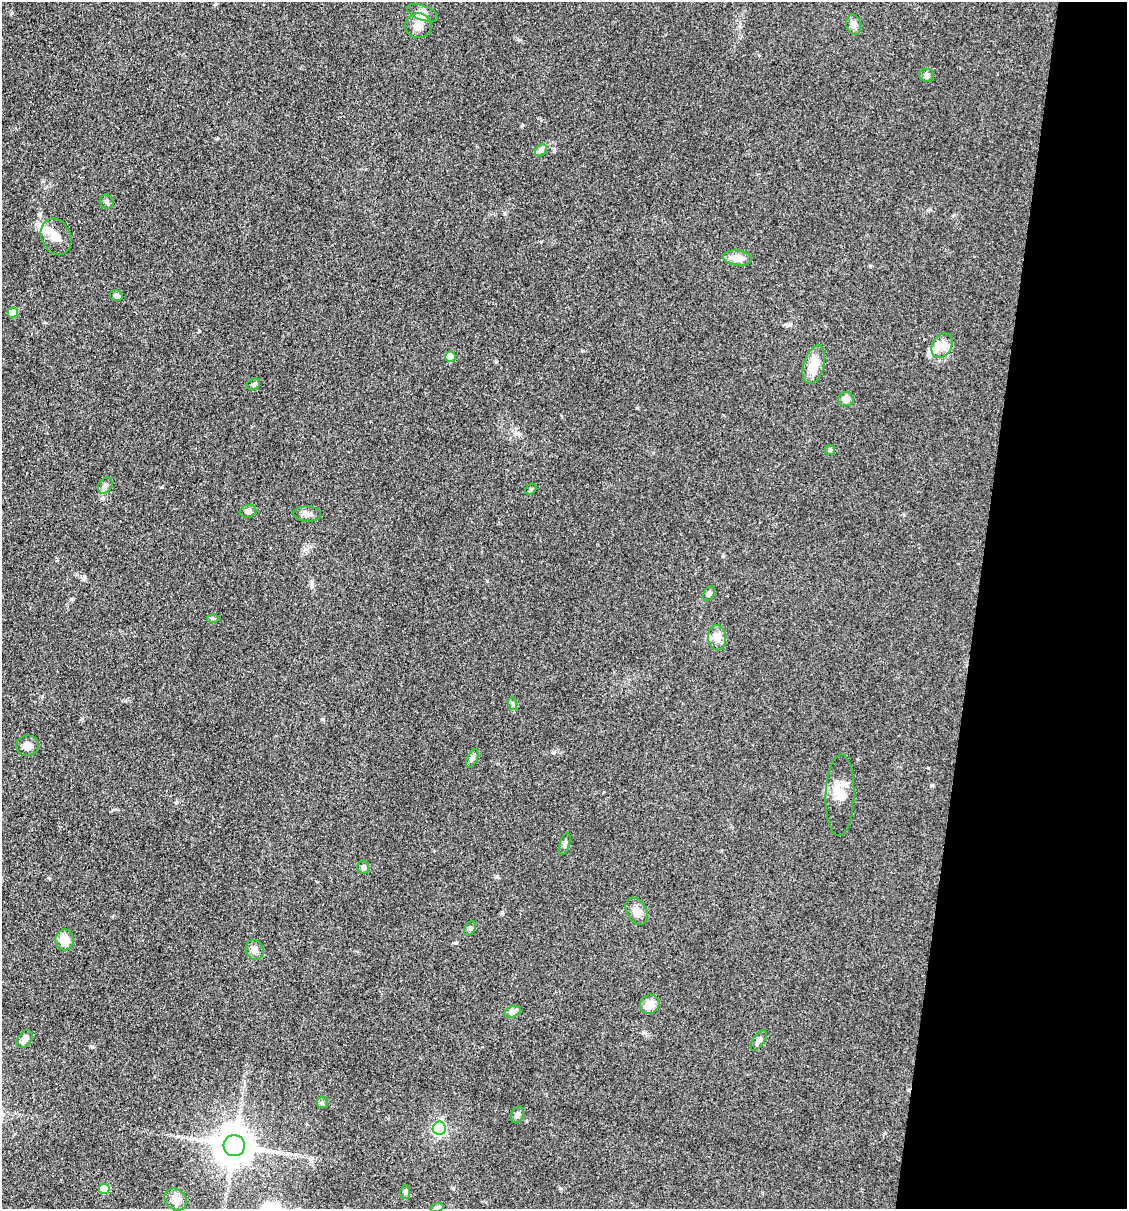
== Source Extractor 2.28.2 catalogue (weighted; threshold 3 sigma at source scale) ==
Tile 8 of 4 x 4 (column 4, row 2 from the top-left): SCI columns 3609-4733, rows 2415-3621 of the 4848 x 4827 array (HDU 1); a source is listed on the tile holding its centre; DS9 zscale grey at full resolution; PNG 1129 x 1211 px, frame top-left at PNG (2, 2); each listed source drawn as its Kron ellipse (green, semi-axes under 4 px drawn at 4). Shown black and unused: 13% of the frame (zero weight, under 3 of 4 exposures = <1% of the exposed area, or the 3 px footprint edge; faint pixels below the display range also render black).
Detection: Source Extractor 2.28.2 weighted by HDU 2 'WHT'; one run over the whole footprint, this tile lists its part. Background 0.0764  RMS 0.0059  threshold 0.0266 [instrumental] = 3 sigma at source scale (4.5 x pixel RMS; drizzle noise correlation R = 1.50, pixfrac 1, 0.05/0.05 arcsec/px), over >= 5 px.
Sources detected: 49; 1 inside a brighter object's white glare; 1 cosmic-ray / hot-pixel residue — neither listed nor drawn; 2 inside a brighter listed object's ellipse — not listed separately; the other 45 listed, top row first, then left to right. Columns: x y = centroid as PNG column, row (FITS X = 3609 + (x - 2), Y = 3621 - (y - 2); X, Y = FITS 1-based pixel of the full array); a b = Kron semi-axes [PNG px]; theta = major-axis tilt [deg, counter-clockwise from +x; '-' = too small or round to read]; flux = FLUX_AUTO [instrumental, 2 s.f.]
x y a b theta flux
423 13 16 7 -20 3.7
854 25 10 7 -75 2.9
418 26 13 12 - 5.5
927 75 7 6 - 1.5
541 150 7 5 48 1.3
107 202 7 6 - 1.4
56 237 19 14 -65 7.2
737 258 15 7 -7 6.7
116 296 6 5 - 1.7
13 313 5 5 - 9.6
942 345 13 9 62 5.6
450 356 5 5 - 11
814 365 20 10 74 12
254 384 7 5 29 1.2
846 399 8 7 - 3.6
830 450 5 5 - 0.72
105 486 8 6 59 1.9
531 489 6 5 - 0.84
248 511 8 6 14 2.7
307 514 13 7 -4 2.9
709 593 8 5 63 1.4
213 618 6 4 -1 0.71
717 638 12 9 -87 4.7
513 704 6 4 -71 0.88
27 746 11 10 - 4.8
472 758 10 5 65 1.5
840 795 41 14 88 9
565 844 11 5 74 1.7
363 867 6 6 - 1.9
636 911 14 10 -60 4.3
470 929 7 5 63 1.2
64 940 10 9 - 8.9
255 950 10 8 -69 3.4
650 1004 10 9 - 6.3
513 1012 9 5 20 1.9
24 1039 10 6 56 2.7
758 1041 11 5 54 2.2
322 1103 6 5 - 1
517 1115 8 6 70 1.6
439 1128 6 6 - 110
234 1146 10 10 - 1800
104 1189 5 5 - 18
405 1192 7 5 -89 1.1
176 1199 12 10 -43 6.4
437 1207 7 4 18 0.85
Unlisted compact peaks at least as high as the median listed source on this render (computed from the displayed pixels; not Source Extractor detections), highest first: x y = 162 487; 932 785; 322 719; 199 331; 487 581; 554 149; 583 351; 497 877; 496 362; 11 13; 312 585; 519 434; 176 803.